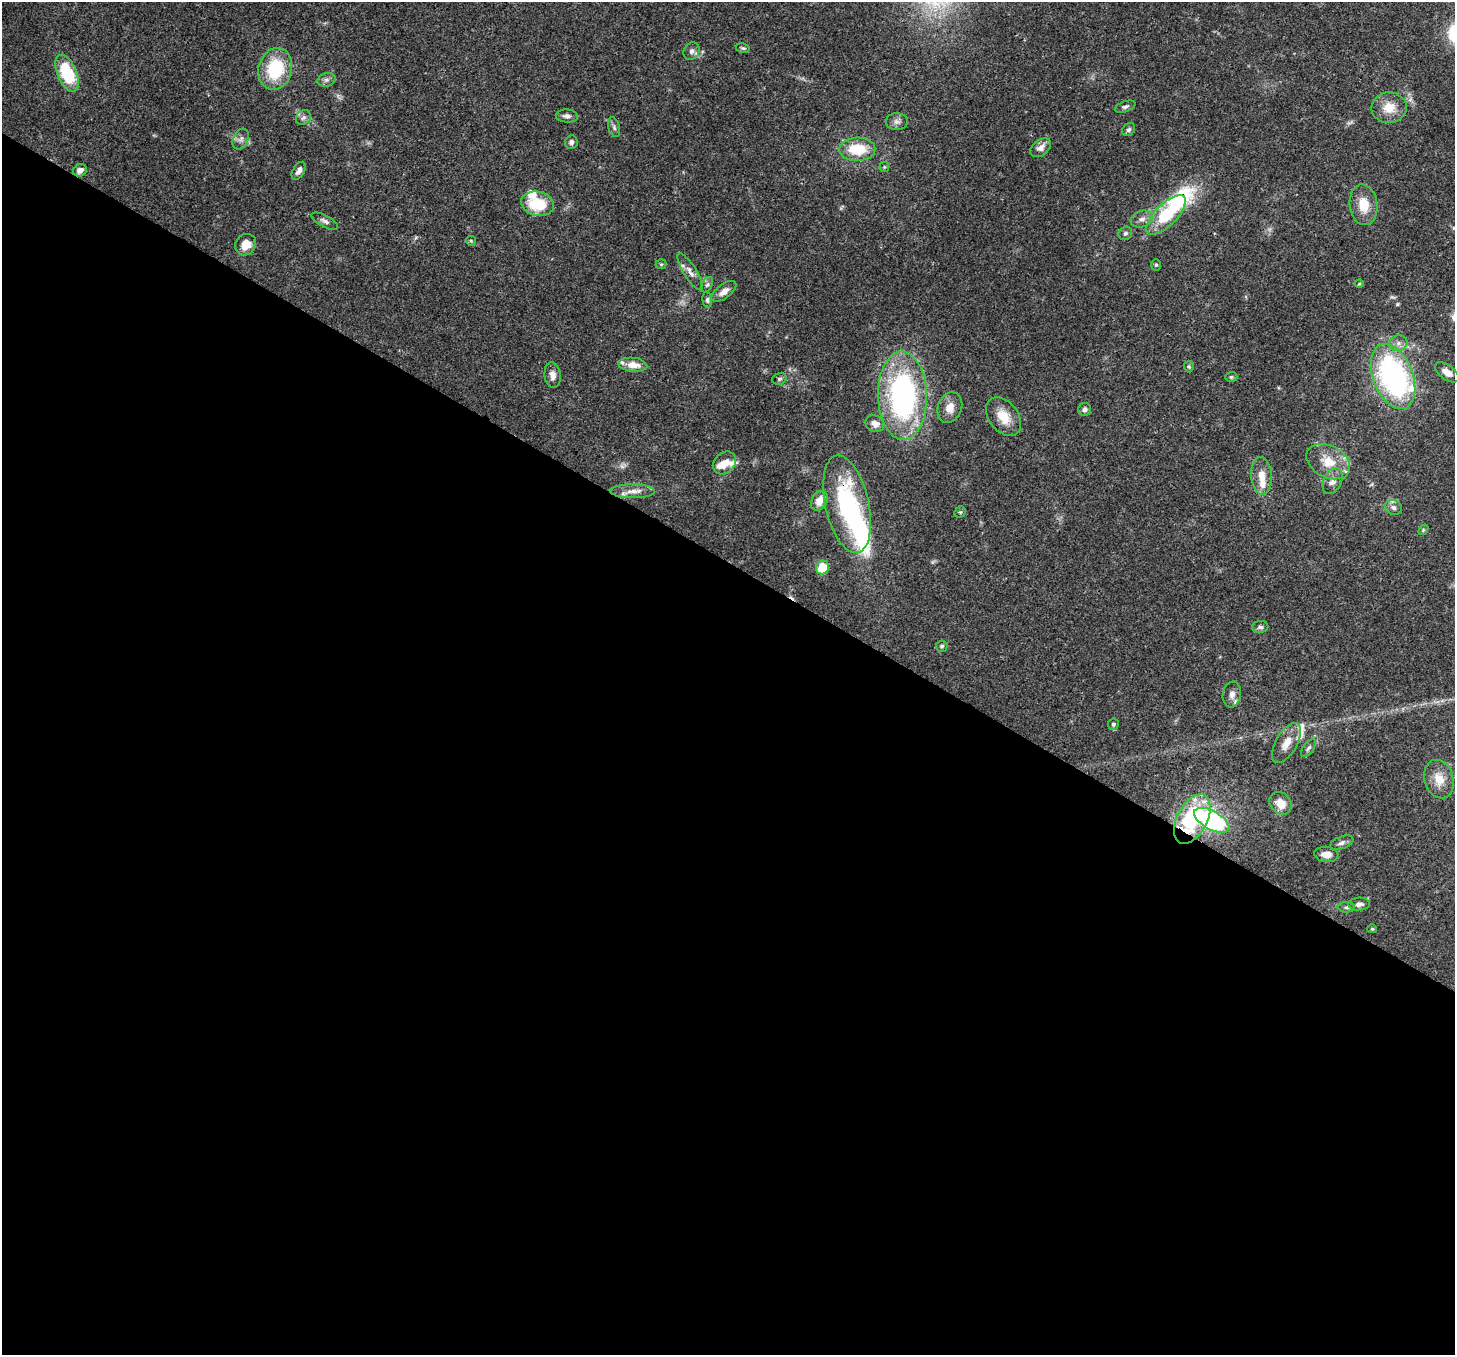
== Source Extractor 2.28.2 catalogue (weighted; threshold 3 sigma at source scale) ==
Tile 14 of 4 x 4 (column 2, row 4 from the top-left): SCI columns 1531-2983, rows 359-1711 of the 5962 x 6060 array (HDU 1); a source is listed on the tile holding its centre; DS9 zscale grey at full resolution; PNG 1457 x 1357 px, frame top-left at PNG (2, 2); each listed source drawn as its Kron ellipse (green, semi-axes under 4 px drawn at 4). Shown black and unused: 59% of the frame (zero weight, under 3 of 4 exposures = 8% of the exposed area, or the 3 px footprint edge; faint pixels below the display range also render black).
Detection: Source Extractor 2.28.2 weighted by HDU 2 'WHT'; one run over the whole footprint, this tile lists its part. Background 0.0534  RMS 0.003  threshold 0.0133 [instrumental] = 3 sigma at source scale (4.5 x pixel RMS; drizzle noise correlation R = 1.50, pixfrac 1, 0.0396/0.0396 arcsec/px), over >= 5 px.
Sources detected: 84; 1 too faint to see at this stretch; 1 inside a brighter object's white glare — neither listed nor drawn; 9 inside a brighter listed object's ellipse — not listed separately; the other 73 listed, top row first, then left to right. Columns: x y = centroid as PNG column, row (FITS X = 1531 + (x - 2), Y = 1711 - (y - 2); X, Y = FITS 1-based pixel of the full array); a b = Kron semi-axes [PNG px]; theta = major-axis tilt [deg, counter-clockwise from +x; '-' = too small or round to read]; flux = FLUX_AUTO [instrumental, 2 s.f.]
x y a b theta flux
743 48 7 4 -10 0.5
692 51 9 7 56 1.1
275 69 21 16 75 16
67 73 20 9 -67 18
326 80 9 6 14 1.1
1125 107 11 5 19 0.8
1389 108 18 15 3 5.3
567 116 11 6 -3 1.3
303 118 8 7 - 1.1
897 122 11 8 0 1.3
614 127 10 5 -75 0.79
1129 130 7 5 43 0.74
241 139 11 7 61 1.4
571 142 7 6 - 1.1
1041 148 12 7 38 1.8
857 149 18 11 1 9.8
884 167 5 5 - 0.37
80 170 7 6 - 2
299 171 10 5 58 1.3
538 204 16 12 -12 10
1363 205 20 14 -83 6
1166 215 26 10 45 19
1142 219 11 8 20 1.8
325 221 15 5 -28 1.2
1125 233 7 6 - 0.76
471 241 5 5 - 0.38
246 245 11 10 - 3.8
661 264 5 5 - 0.4
1156 265 6 5 - 0.45
690 272 21 6 -58 1.9
1359 284 4 4 - 0.33
707 285 8 5 62 0.7
724 291 14 7 37 2.3
707 300 7 4 -84 0.67
1398 343 9 8 - 1.5
633 365 14 7 -6 3.5
1189 367 6 5 - 0.42
1447 372 13 7 -37 2.4
553 375 13 8 -82 2.2
1393 376 34 20 -69 69
1231 377 6 5 - 0.47
779 379 7 5 15 0.66
903 396 44 24 -88 67
950 408 16 12 69 3.2
1085 409 6 6 - 1.1
1003 417 22 14 -52 5.7
875 424 10 8 -29 1.7
1328 462 23 15 -28 6.5
724 463 13 10 44 3.1
1261 476 18 10 -85 3.8
1333 481 14 9 64 2.1
632 491 22 7 -1 2.8
819 501 10 7 61 3.1
847 504 50 22 -77 37
1393 507 9 7 -28 1.1
960 512 6 5 - 0.46
1423 530 6 4 48 0.43
823 567 7 6 - 7.4
1260 627 8 6 6 0.77
942 646 6 5 - 0.54
1232 694 13 9 82 1.9
1113 724 6 5 - 0.68
1286 743 22 10 60 3.7
1309 748 10 5 52 0.79
1439 779 19 14 -74 4.9
1281 803 12 10 -46 4
1192 819 27 15 62 30
1212 820 19 9 -29 47
1342 843 12 6 21 1.1
1326 854 12 7 -7 2.6
1359 904 10 6 1 1.3
1346 907 8 5 -2 0.75
1372 929 5 4 - 0.36
Overlapping masked pixels (flux is a lower limit): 2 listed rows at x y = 847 504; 1192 819